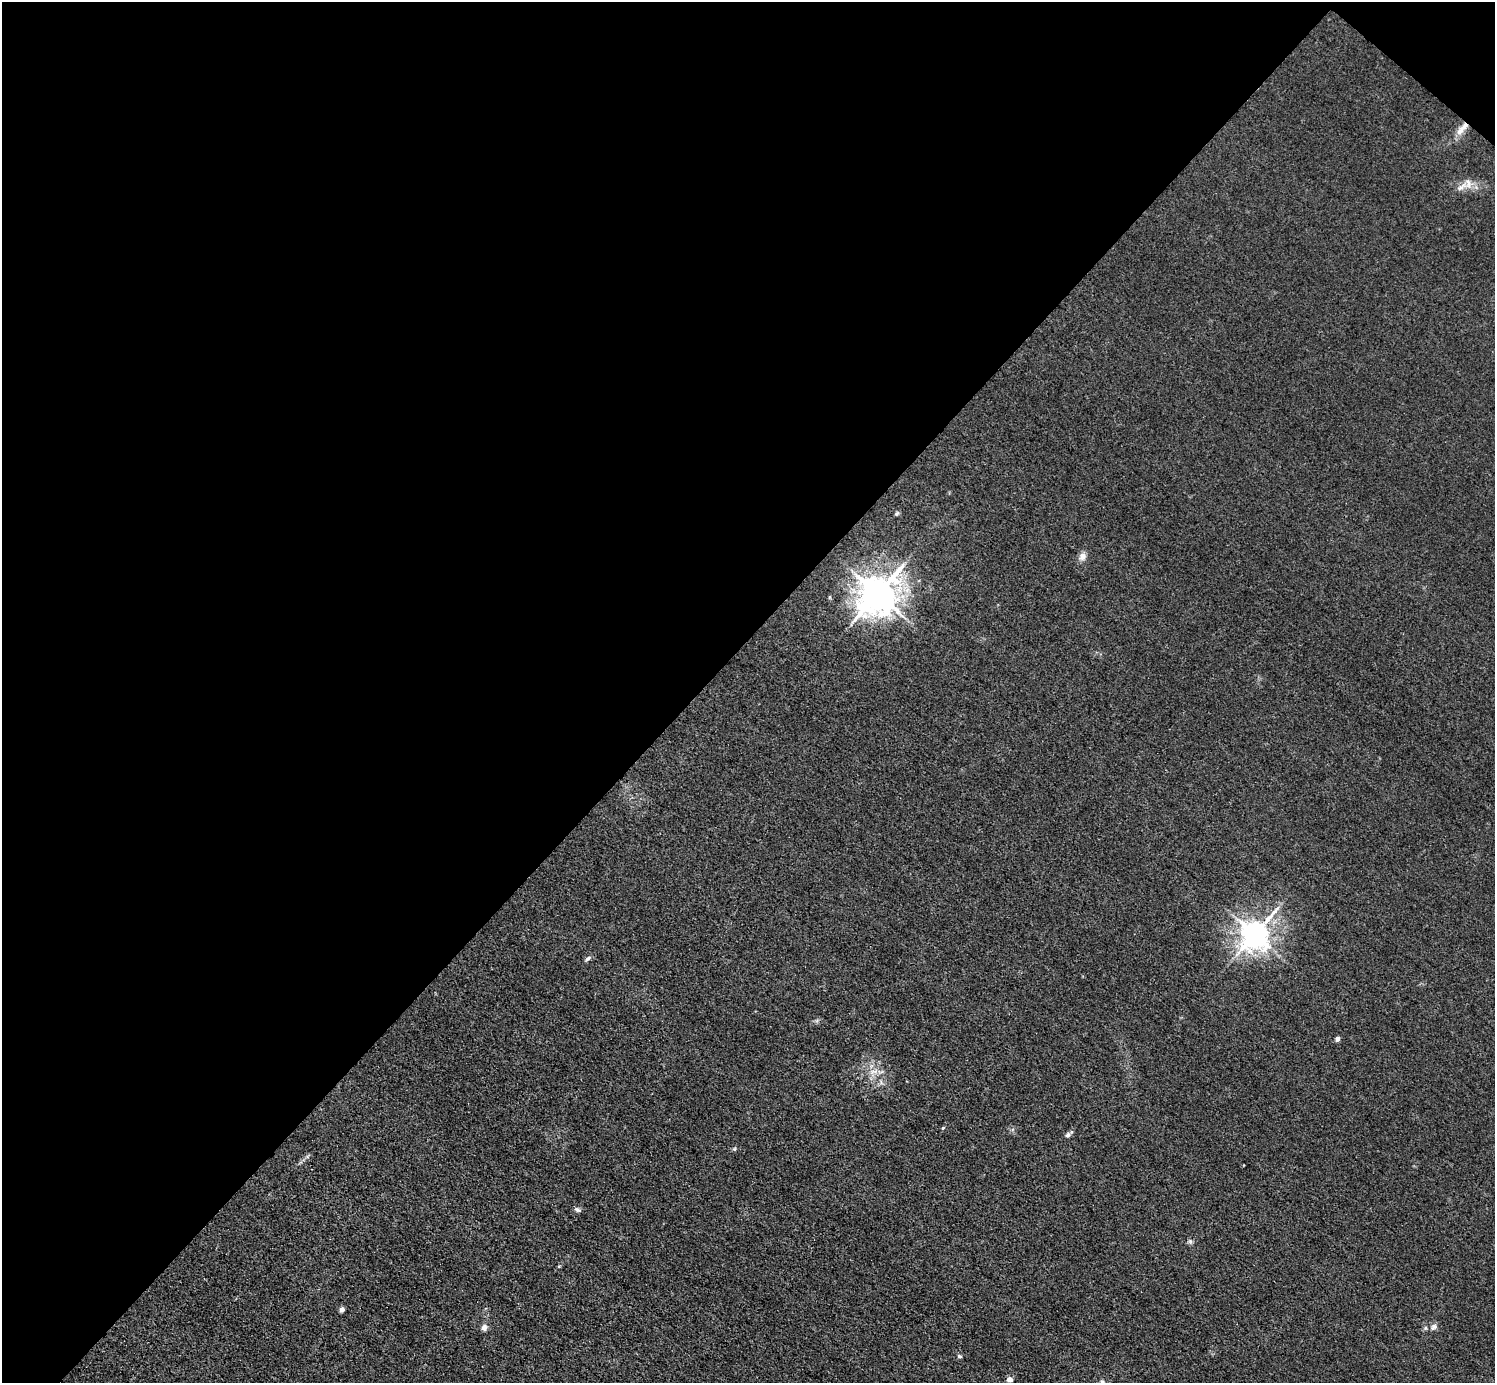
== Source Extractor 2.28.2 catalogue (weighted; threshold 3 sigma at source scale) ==
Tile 2 of 4 x 4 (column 2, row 1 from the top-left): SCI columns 1494-2986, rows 4441-5821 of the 5974 x 5976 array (HDU 1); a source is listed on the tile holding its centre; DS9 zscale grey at full resolution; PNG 1497 x 1385 px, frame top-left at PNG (2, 2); no overlay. Shown black and unused: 47% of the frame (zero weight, under 3 of 4 exposures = <1% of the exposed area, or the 3 px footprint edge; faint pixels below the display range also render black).
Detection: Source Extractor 2.28.2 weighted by HDU 2 'WHT'; one run over the whole footprint, this tile lists its part. Background 0.016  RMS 0.0044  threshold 0.0197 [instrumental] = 3 sigma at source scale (4.5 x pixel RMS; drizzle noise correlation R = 1.50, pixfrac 1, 0.05/0.05 arcsec/px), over >= 5 px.
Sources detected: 21; all 21 listed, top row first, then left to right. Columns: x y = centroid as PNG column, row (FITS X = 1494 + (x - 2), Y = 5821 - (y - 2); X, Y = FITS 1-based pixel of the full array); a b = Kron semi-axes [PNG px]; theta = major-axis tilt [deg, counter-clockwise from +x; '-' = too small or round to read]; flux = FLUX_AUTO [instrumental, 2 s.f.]
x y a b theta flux
1462 128 24 7 46 5.3
1462 187 18 7 36 3.5
897 513 6 5 - 0.7
1082 556 11 9 60 2.4
878 594 12 10 53 1100
830 597 5 3 - 0.44
1255 934 9 8 - 620
588 958 9 4 39 1
1337 1039 4 4 - 2.3
874 1071 12 5 5 2.2
943 1128 5 3 - 0.41
1068 1135 8 6 51 1.1
734 1149 6 4 33 0.58
577 1210 8 6 -20 1.1
1190 1241 7 5 -45 0.86
342 1309 5 5 - 1.6
484 1327 8 7 - 1.8
1434 1327 10 6 49 1.7
959 1356 6 4 -29 0.76
1010 1379 6 5 - 2
1102 1382 6 5 - 0.76
Overlapping masked pixels (flux is a lower limit): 1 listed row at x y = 1462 128
Isophote crosses this tile's border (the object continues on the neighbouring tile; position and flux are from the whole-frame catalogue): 1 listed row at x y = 1102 1382